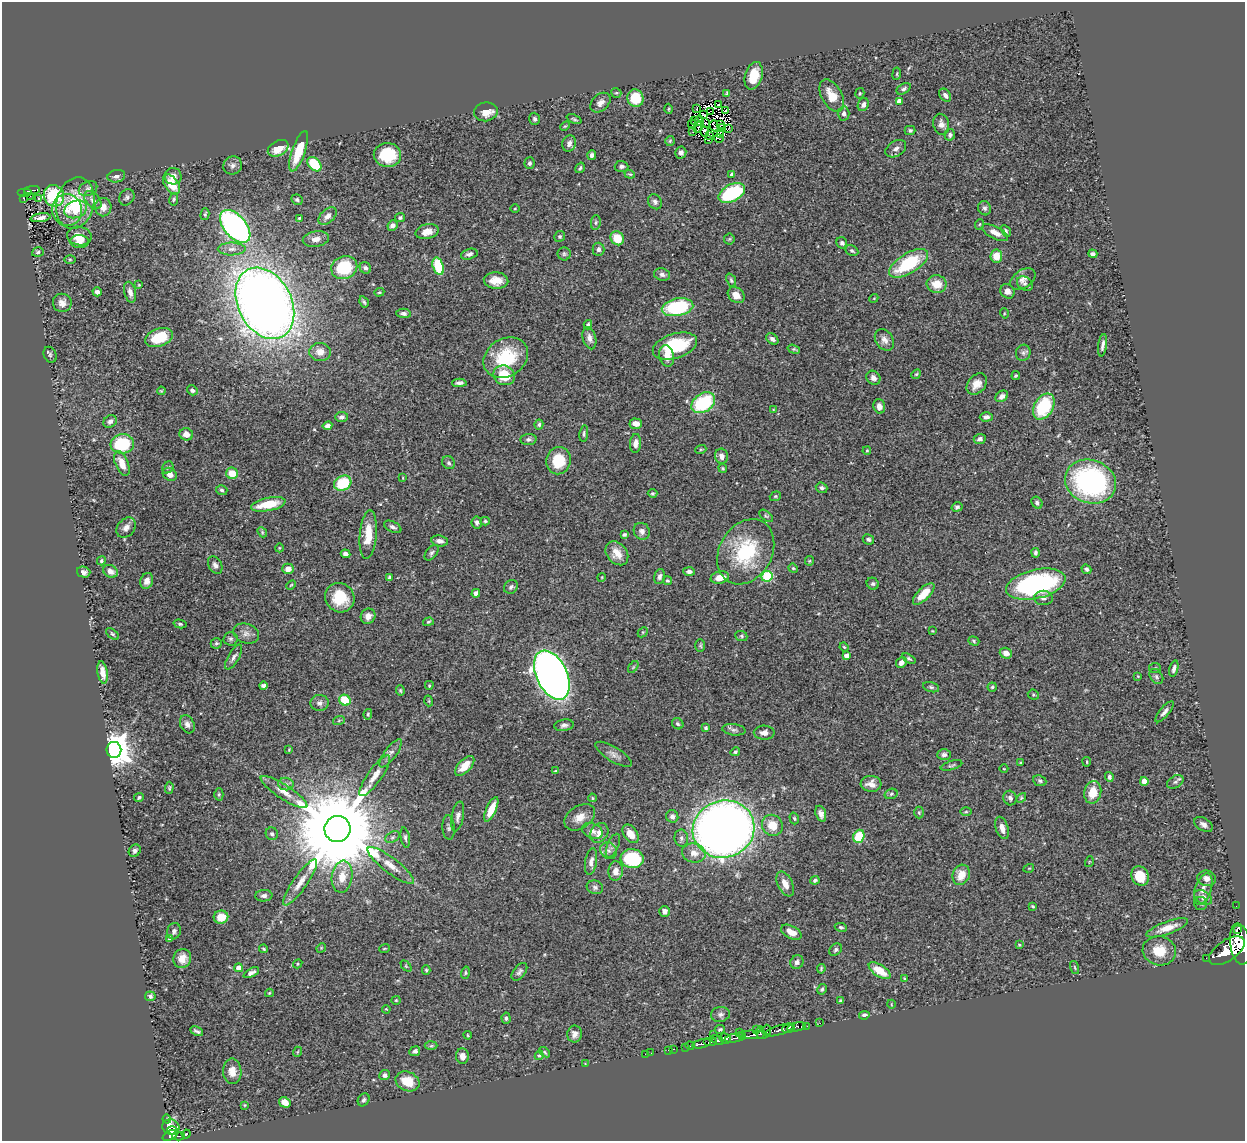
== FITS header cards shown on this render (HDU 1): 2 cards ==
NAXIS1  =                 1243
NAXIS2  =                 1139

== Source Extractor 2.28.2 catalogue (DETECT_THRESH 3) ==
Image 1243 x 1139 px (HDU 1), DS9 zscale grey, 1 PNG px = 1 image px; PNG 1247 x 1143 px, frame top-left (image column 1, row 1139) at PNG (2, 2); each listed source drawn as its Kron ellipse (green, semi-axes under 4 px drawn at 4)
Background 0.438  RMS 0.022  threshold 0.0672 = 3 sigma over >= 5 px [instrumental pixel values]
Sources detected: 436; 5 with non-positive FLUX_AUTO (blend fragments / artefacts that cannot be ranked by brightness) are neither listed nor drawn; the other 431 listed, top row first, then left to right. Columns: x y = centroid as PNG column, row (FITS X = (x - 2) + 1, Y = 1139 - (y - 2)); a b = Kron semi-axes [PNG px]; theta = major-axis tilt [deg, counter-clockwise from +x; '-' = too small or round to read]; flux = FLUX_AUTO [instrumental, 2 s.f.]
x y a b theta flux
897 74 6 3 82 1.7
754 76 14 8 73 30
904 89 8 5 31 4.3
616 93 5 4 - 2
727 93 4 3 - 2.1
860 93 5 4 - 1.8
945 95 7 5 -54 5.7
832 96 17 10 -61 26
635 98 9 8 - 39
899 101 4 4 - 9.7
600 103 11 8 44 8.3
718 105 4 2 - 0.77
863 105 7 5 65 5.9
669 109 5 3 - 1.5
696 109 3 2 - 1.6
725 110 3 2 - 1.4
710 111 3 2 - 1.2
486 112 12 9 9 15
844 113 7 6 - 5.7
704 115 4 2 - 0.17
534 119 6 5 - 3.6
574 119 8 3 -22 2.3
695 121 4 2 - 1.7
699 121 5 4 - 0.57
705 123 5 2 - 1.9
692 124 4 2 - 0.6
941 124 10 8 -76 8
721 125 3 2 - 0.75
565 126 5 3 - 1.6
714 126 5 2 - 0.98
699 127 6 3 59 1
722 127 3 2 - 0.6
729 129 4 2 - 0.96
910 130 5 4 - 2.9
693 132 3 2 - 1.7
704 132 5 3 - 2
720 134 3 2 - 2
709 135 3 2 - 1.4
950 135 6 5 - 3.6
719 138 5 2 - 1.2
708 139 2 2 - 0.72
670 141 5 5 - 2.2
569 143 8 7 - 8.4
278 148 11 7 29 26
896 149 11 7 32 7.1
299 151 21 6 71 47
681 152 6 5 - 4.9
387 155 14 12 -2 49
592 155 5 3 - 4.4
529 163 6 5 - 3.6
314 164 8 5 -47 61
233 165 9 8 - 6.6
621 166 7 5 -3 4
580 168 6 4 56 2.5
630 174 5 4 - 1.9
732 174 4 3 - 5.4
116 176 9 6 12 5.4
173 176 8 8 - 12
171 184 11 6 -55 30
88 188 9 7 24 4.9
32 190 8 3 5 38
24 192 7 4 0 88
732 193 14 8 29 110
30 196 2 2 - 1.1
54 196 11 10 - 85
127 197 8 7 - 4.5
23 198 3 2 - 14
39 198 3 2 - 2.9
174 199 6 4 79 2.3
93 200 10 6 -47 7.5
297 200 6 5 - 3.2
655 202 8 6 -56 4.6
75 203 26 18 77 73
103 207 9 8 - 12
985 208 7 6 - 4.2
76 209 11 8 21 32
515 209 4 3 - 1.2
67 210 16 15 - 25
205 214 6 3 74 2.4
328 216 10 6 43 7.3
41 218 10 4 8 8.4
299 218 4 3 - 1.6
400 218 5 4 - 2.7
596 222 7 5 84 2.8
980 224 5 3 - 1.3
235 226 19 11 -49 570
392 226 5 4 - 5.8
1006 231 6 4 -63 2.5
427 232 12 7 14 15
995 233 14 6 -26 12
79 236 12 9 -8 17
560 236 5 5 - 2.7
617 238 7 6 - 30
316 239 13 7 10 10
729 239 5 5 - 2
80 242 9 6 -1 8
842 243 6 5 - 4
232 249 14 6 0 8.3
598 249 7 6 - 5.4
852 251 7 5 -29 3.2
38 252 6 4 17 2.9
469 254 8 5 16 4.9
564 254 6 6 - 3.1
1093 254 4 4 - 4.5
996 256 6 6 - 23
70 259 6 4 -1 1.7
908 263 22 10 32 97
438 266 9 5 -73 61
344 268 13 11 22 74
365 268 6 5 - 3.9
662 275 8 6 -14 5.3
1023 279 14 9 34 9.9
496 280 12 8 -4 18
731 280 7 4 -67 2.8
937 284 10 9 - 24
1025 284 8 6 -34 4.2
139 285 4 4 - 1.4
1007 291 7 6 - 7.9
97 292 4 4 - 4.9
130 292 10 6 -77 7.8
379 292 5 4 - 1.7
736 295 9 7 -40 14
874 298 4 3 - 1.3
364 302 6 4 -60 2.7
62 303 9 9 - 8.8
265 303 38 27 -63 2000
678 307 16 8 10 140
403 313 7 5 -3 4.2
1004 313 5 3 - 1.6
588 325 5 4 - 2.4
159 337 14 9 20 52
589 338 11 6 -75 7.7
772 339 7 4 -39 4.8
884 340 12 8 -56 9.2
1102 345 11 3 81 5.4
675 346 23 12 18 86
794 349 6 4 -16 2
320 352 11 9 -4 14
1023 353 8 7 - 4.5
50 355 8 6 -64 3.2
667 356 11 7 -77 14
506 358 23 19 32 79
916 374 5 4 - 2
504 375 11 9 -31 44
1016 376 4 4 - 2.1
873 378 7 6 - 7.1
459 383 7 4 2 4.8
977 384 12 8 49 13
192 390 5 4 - 4.3
161 391 4 3 - 1.3
1002 396 7 5 37 5.9
703 403 13 9 34 110
879 406 7 6 - 8.9
1044 407 14 9 58 87
773 410 4 3 - 1.3
342 417 6 5 - 4.8
986 417 6 4 1 5.4
110 421 7 6 - 5.5
636 424 6 5 - 12
539 425 5 4 - 3.2
327 426 5 4 - 5.8
186 434 7 6 - 12
584 434 8 4 82 2.7
528 439 8 5 5 3.9
980 439 6 5 - 4.4
636 443 9 5 84 8.7
122 444 12 9 7 88
701 449 5 3 - 1.7
867 451 4 3 - 1.5
721 456 8 6 -79 8.9
558 461 14 12 79 42
449 463 7 6 - 3.6
122 464 13 6 -67 20
168 467 6 5 - 2.8
723 468 4 3 - 1.8
232 473 6 5 - 28
170 474 7 6 - 8
403 478 3 2 - 0.94
1090 482 26 21 -20 290
343 483 9 7 28 62
822 488 6 5 - 3.3
222 490 6 5 - 2.8
653 493 5 4 - 2.2
775 496 6 4 21 2
1037 503 6 5 - 3.5
268 504 17 6 11 41
957 507 5 4 - 3.2
766 516 8 4 -39 2.6
485 521 4 4 - 2.2
477 522 6 5 - 4.4
393 527 9 5 -27 4.9
126 528 11 8 50 8.8
642 531 9 7 -55 6.3
262 532 5 4 - 2.2
368 535 24 8 85 31
624 535 4 3 - 2.6
868 539 6 5 - 3.2
440 541 8 5 -9 6.4
279 548 4 3 - 1.2
746 552 34 26 60 110
432 553 9 5 50 3.8
617 553 13 10 -50 18
1035 553 5 4 - 3.2
346 554 5 4 - 5.9
101 561 5 4 - 2.4
809 561 4 4 - 1.8
215 565 9 6 -59 5.2
793 568 5 4 - 1.8
288 569 5 5 - 10
1086 569 5 4 - 3.4
110 571 8 6 -31 7.8
689 571 6 4 -4 5.1
84 572 7 5 -15 6.1
660 576 8 5 75 4.5
767 576 5 5 - 110
602 577 4 3 - 1.3
389 578 4 3 - 2.6
720 578 9 6 12 16
147 581 8 6 69 9.9
667 581 4 4 - 2.3
873 584 6 5 - 3.1
1036 584 30 14 13 250
291 585 5 3 - 1.5
511 587 7 6 - 4.6
476 593 4 4 - 4.6
924 594 14 6 45 27
340 598 15 14 - 42
1043 598 9 7 -2 5.8
368 616 8 7 - 8.9
428 622 5 4 - 2.2
180 624 6 4 -14 2.6
932 631 3 3 - 1.1
643 632 6 4 44 1.8
112 634 7 4 -37 2.5
246 634 13 9 -20 9.6
741 636 6 5 - 2.4
231 639 7 7 - 3.5
974 641 6 4 -19 2.1
216 643 6 5 - 2.8
700 646 6 5 - 2.2
844 647 5 3 - 1.3
1006 653 6 5 - 11
846 656 4 4 - 9.6
234 657 14 5 59 6.1
909 659 7 4 -32 2.5
901 662 6 5 - 6.8
633 667 7 3 54 1.9
1155 668 6 5 - 2
1174 669 8 4 76 4.7
103 673 11 5 -80 13
552 675 26 15 -64 1500
1138 676 4 4 - 1.1
1156 677 8 6 -53 3.8
429 685 4 3 - 1.6
263 686 4 3 - 4
931 687 8 5 -15 3.1
992 687 4 4 - 1.8
400 690 5 4 - 1.8
1033 695 5 5 - 2.1
345 700 6 5 - 48
429 701 5 3 - 1.5
319 703 9 8 - 6.8
1164 712 13 4 51 5.9
368 714 5 4 - 2.2
339 720 6 4 20 2.1
187 724 9 6 -61 6.2
678 724 6 5 - 2.9
564 725 9 5 9 4.9
706 728 4 3 - 2.6
734 730 11 5 -7 4.9
764 733 10 7 -2 9.4
114 750 8 7 - 3000
289 750 4 3 - 1.3
735 752 5 4 - 2.7
391 753 17 6 53 7.1
614 754 21 7 -31 9.2
944 755 7 5 1 4.5
1087 762 5 2 - 1.3
1020 763 4 3 - 1.5
951 765 11 4 16 3
465 766 12 6 46 17
1004 769 4 3 - 1
556 771 4 3 - 1.6
375 776 24 7 55 17
1109 777 5 4 - 3.5
1040 781 7 5 -26 3.1
1144 781 4 4 - 20
1175 782 9 6 32 4
286 784 7 6 - 5.1
871 784 10 8 -4 11
169 788 6 3 88 2.1
284 792 27 7 -33 18
1093 792 11 8 78 29
219 794 6 4 89 2.3
891 794 6 5 - 2.8
139 797 5 4 - 3.2
592 798 4 3 - 1.6
1010 798 7 6 - 5.7
1021 798 6 3 45 1.8
491 809 13 5 66 23
919 812 6 5 - 2.3
966 812 5 3 - 1.8
821 814 8 5 -71 6.5
458 816 15 6 80 6.3
672 816 6 6 - 5.8
580 817 17 11 34 17
794 818 6 4 -73 2.1
1203 824 10 6 -33 6.4
772 825 11 10 - 24
449 827 12 6 -87 4.5
1002 828 11 6 -72 11
337 829 13 13 - 37000
724 829 31 28 17 1500
592 831 11 7 -20 8.8
599 833 10 8 55 12
272 834 6 6 - 4.1
630 834 10 6 -54 19
859 836 7 5 68 55
392 837 8 5 27 3.3
405 838 10 4 -81 3.5
681 838 8 6 -81 4.8
613 846 13 5 67 5.4
135 851 6 5 - 4.3
609 851 9 7 -44 7.6
694 853 12 9 -16 14
632 859 11 9 -6 100
591 862 13 6 80 7.9
1089 862 5 3 - 1.3
391 866 28 7 -37 19
1029 868 5 3 - 1.4
616 871 9 7 87 13
961 875 10 8 66 20
1140 876 10 8 -63 28
342 877 16 10 82 22
1207 878 9 8 - 9.1
815 880 4 4 - 3.1
300 882 28 7 55 20
785 884 13 7 -64 13
595 887 8 6 -19 4.3
1203 889 16 8 71 12
264 896 8 6 5 4.7
1203 898 9 6 -32 10
1201 903 6 6 - 3.6
1033 906 3 3 - 1.8
1236 906 2 2 - 1.8
664 911 5 5 - 6.5
221 917 7 6 - 18
841 927 6 4 -10 2.7
1167 928 22 6 20 19
1237 929 2 2 - 5500
174 931 8 6 73 4.2
791 932 11 6 -28 15
169 939 4 3 - 2.9
1240 944 21 10 -82 1700
1019 945 4 3 - 1.4
321 948 5 4 - 1.4
264 949 4 3 - 1.8
384 949 5 2 - 1.2
836 950 7 5 47 3.2
1159 951 17 14 -13 31
1227 951 20 10 35 2000
182 958 10 8 70 13
1206 958 2 2 - 15
797 962 7 6 - 5.6
298 964 5 4 - 1.5
406 966 6 4 -46 1.7
239 968 4 4 - 13
1075 968 7 3 -71 1.8
821 969 5 3 - 2
426 970 5 4 - 2.1
880 971 12 6 -32 27
519 972 10 6 51 4.3
251 973 8 4 28 6.4
465 973 6 4 74 2.2
905 979 4 3 - 1.5
822 989 5 4 - 2.5
269 993 4 4 - 1.5
150 996 5 5 - 3.1
396 1000 4 4 - 1.6
840 1001 4 3 - 2.4
891 1004 4 3 - 1.1
386 1009 4 3 - 1.2
720 1014 9 7 11 5.1
864 1015 5 4 - 4.1
506 1018 6 4 -85 3.3
820 1023 2 2 - 5
807 1026 2 2 - 3.5
796 1027 9 3 12 190
720 1029 5 4 - 2.5
788 1029 6 3 4 260
756 1030 2 2 - 17
767 1030 5 3 - 44
779 1030 16 4 17 310
197 1031 6 3 -26 3.3
740 1032 3 2 - 25
760 1033 6 4 -85 54
575 1034 8 7 - 8
468 1035 4 3 - 1.5
714 1035 2 2 - 6.4
752 1035 16 4 -1 140
743 1037 4 3 - 130
725 1038 5 5 - 270
735 1038 10 4 10 220
718 1040 6 3 -28 200
710 1042 7 3 0 140
702 1044 9 3 12 190
431 1046 6 4 2 2.4
690 1046 4 3 - 87
685 1047 3 2 - 7.1
674 1049 3 2 - 14
668 1050 2 2 - 6.4
415 1051 5 5 - 4.6
297 1052 5 3 - 1.2
545 1052 6 3 -39 2.1
651 1053 2 2 - 3.7
645 1054 2 2 - 2.4
539 1055 5 4 - 1.9
462 1056 8 6 -83 11
585 1063 3 2 - 0.94
232 1071 13 9 -89 13
385 1075 5 5 - 5
407 1081 12 9 -25 29
364 1100 7 5 57 3.6
285 1102 6 5 - 13
245 1105 3 3 - 1.3
167 1119 4 3 - 20
171 1127 9 7 -20 420
173 1131 6 3 -11 160
186 1134 4 3 - 93
170 1135 8 4 25 320
178 1136 6 3 -2 80
At the frame edge (FLAGS 8, measured only in part): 1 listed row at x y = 1240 944
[5 non-positive-flux detections neither listed nor drawn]